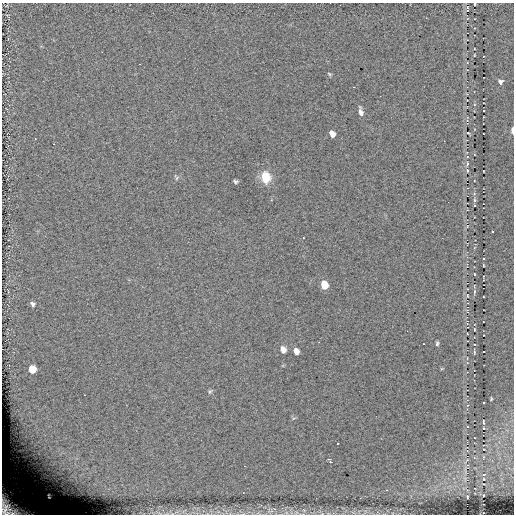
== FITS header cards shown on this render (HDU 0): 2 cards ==
NAXIS1  =                  512
NAXIS2  =                  512

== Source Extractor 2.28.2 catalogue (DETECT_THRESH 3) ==
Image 512 x 512 px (HDU 0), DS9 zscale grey, 1 PNG px = 1 image px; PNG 516 x 516 px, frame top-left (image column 1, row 512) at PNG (2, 3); no overlay
Background 0.173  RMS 6.9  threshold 20.6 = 3 sigma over >= 5 px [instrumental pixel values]
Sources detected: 42; all 42 listed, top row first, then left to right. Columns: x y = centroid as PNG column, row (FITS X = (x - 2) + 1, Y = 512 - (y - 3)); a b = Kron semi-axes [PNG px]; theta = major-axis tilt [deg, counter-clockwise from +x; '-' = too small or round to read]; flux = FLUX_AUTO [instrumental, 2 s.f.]
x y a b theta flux
474 4 3 2 - 450
467 8 4 3 - 860
329 74 6 4 -25 600
500 81 6 5 - 1600
354 87 2 2 - 310
361 112 11 5 -78 1900
512 130 5 2 - 3900
468 133 4 2 - 490
332 134 6 5 - 3300
467 163 6 4 66 840
467 171 4 3 - 590
176 177 8 4 -63 740
266 177 12 9 -78 11000
236 181 5 4 - 950
474 200 5 4 - 650
474 205 2 2 - 280
492 231 3 3 - 2000
483 265 3 2 - 310
474 274 3 2 - 360
324 285 7 5 -71 9100
467 289 3 2 - 360
467 296 6 4 -71 590
33 304 9 7 -47 1600
474 329 3 2 - 300
437 343 5 3 - 800
474 344 3 2 - 320
283 350 8 6 -71 2800
296 351 6 5 - 2400
474 352 6 2 -87 440
483 352 2 2 - 330
32 369 6 6 - 7900
210 392 7 5 61 740
491 399 3 2 - 410
467 405 4 3 - 330
483 422 5 2 - 370
337 444 3 3 - 780
330 461 6 3 -53 3000
484 479 2 2 - 240
49 496 5 2 - 350
467 497 3 2 - 360
10 507 27 17 -35 25000
304 510 7 4 -45 900
At the frame edge (FLAGS 8, measured only in part): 3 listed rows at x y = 474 4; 512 130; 10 507